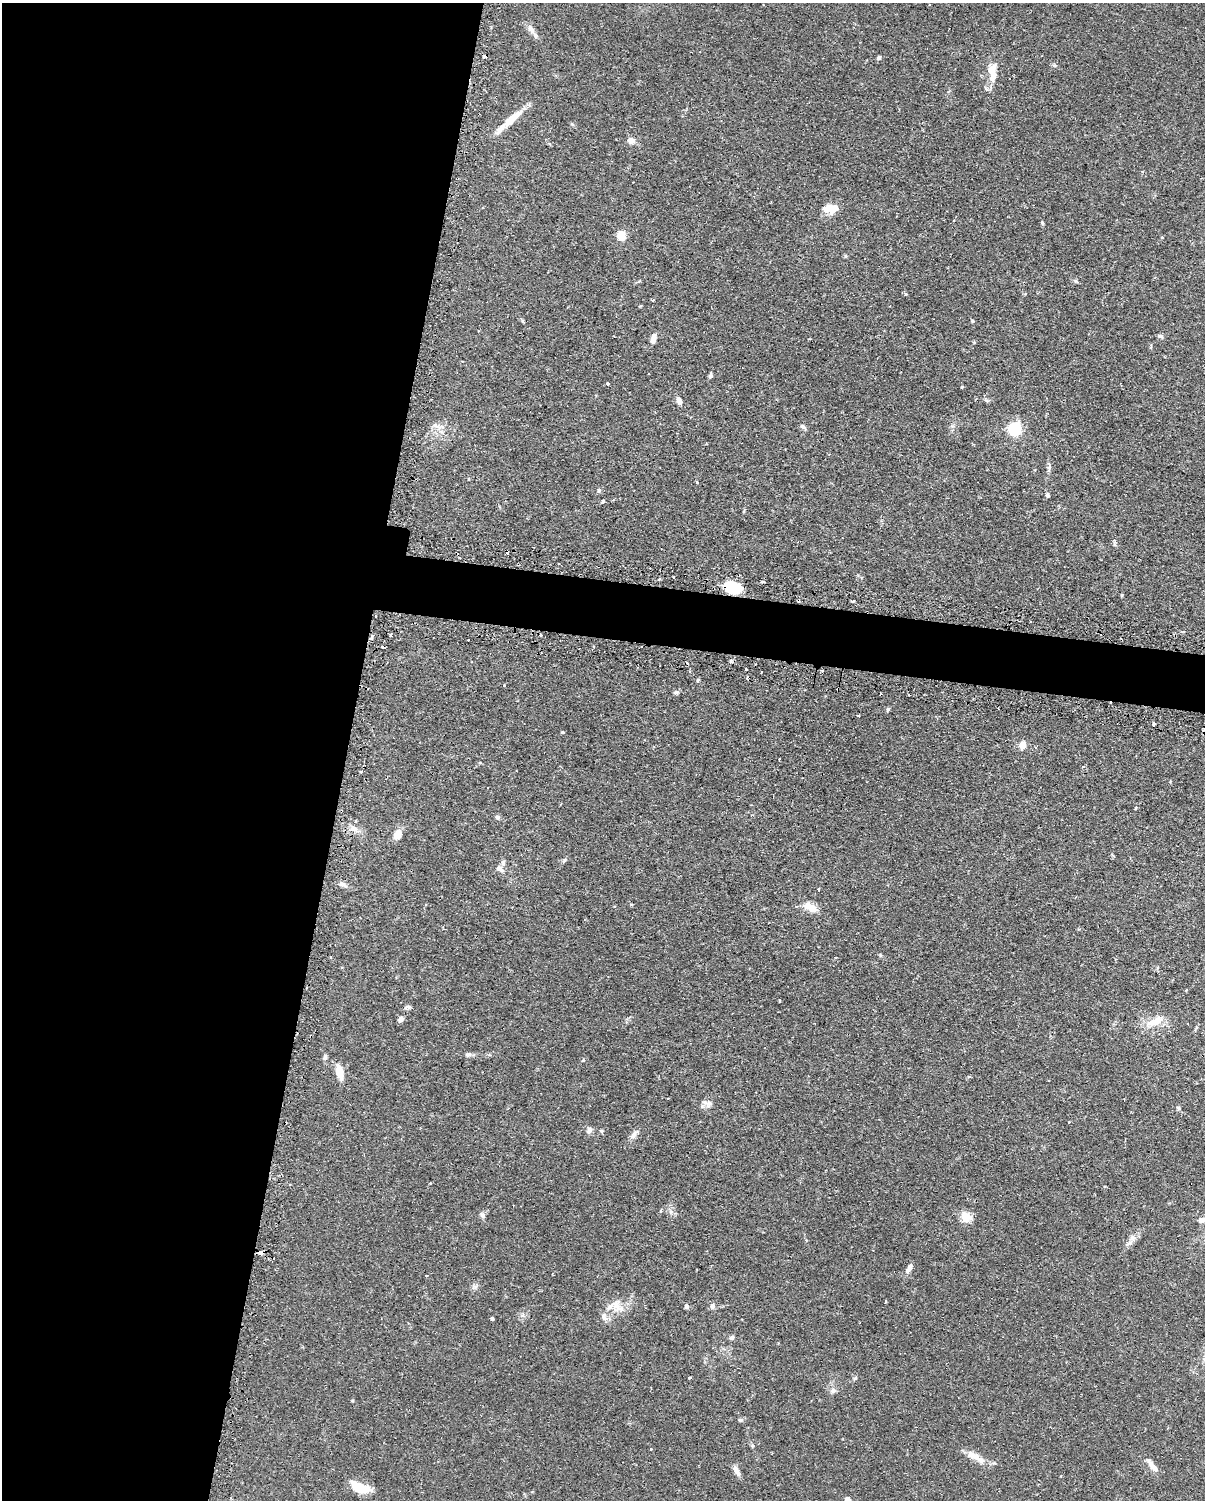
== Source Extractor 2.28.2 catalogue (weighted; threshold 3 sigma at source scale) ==
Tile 5 of 4 x 3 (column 1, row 2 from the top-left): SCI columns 29-1231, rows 1758-3255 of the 4868 x 4896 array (HDU 1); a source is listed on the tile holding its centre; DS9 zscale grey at full resolution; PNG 1207 x 1502 px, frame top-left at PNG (2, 3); no overlay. Shown black and unused: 31% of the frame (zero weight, under 2 of 3 exposures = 4% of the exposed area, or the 3 px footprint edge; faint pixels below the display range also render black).
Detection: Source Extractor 2.28.2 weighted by HDU 2 'WHT'; one run over the whole footprint, this tile lists its part. Background 0.106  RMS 0.0054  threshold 0.0244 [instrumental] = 3 sigma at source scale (4.5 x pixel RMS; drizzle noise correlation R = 1.50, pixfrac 1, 0.05/0.05 arcsec/px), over >= 5 px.
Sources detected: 106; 12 cosmic-ray / hot-pixel residue — not listed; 5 inside a brighter listed object's ellipse — not listed separately; the other 89 listed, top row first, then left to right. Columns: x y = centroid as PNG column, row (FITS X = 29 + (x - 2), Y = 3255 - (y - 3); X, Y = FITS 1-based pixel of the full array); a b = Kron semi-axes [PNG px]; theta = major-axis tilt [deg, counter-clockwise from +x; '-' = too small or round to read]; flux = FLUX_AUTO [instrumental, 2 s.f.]
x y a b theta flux
531 29 13 7 -57 3.1
879 57 5 5 - 1
992 69 12 8 64 5.6
510 120 17 9 48 5.6
631 140 10 7 -23 2.9
830 209 17 14 -23 5.7
1042 222 5 3 - 0.5
621 235 5 5 - 26
906 294 5 3 - 0.52
653 300 3 3 - 0.6
973 321 4 3 - 0.6
1160 336 7 5 -3 1
653 339 11 5 78 3.2
974 342 4 4 - 0.47
710 376 7 5 73 0.98
607 383 3 3 - 0.72
962 387 3 3 - 0.69
679 401 9 6 -73 2.2
437 426 17 5 -28 2.4
803 427 8 5 -44 1.1
1015 429 6 6 - 84
697 482 3 3 - 0.77
599 490 5 5 - 0.87
1047 495 6 5 - 0.89
603 501 3 3 - 1.9
1114 544 6 4 -88 0.85
660 579 3 3 - 0.68
763 582 4 3 - 0.68
733 587 18 12 -15 16
1122 595 5 3 - 0.45
372 637 6 4 65 1.5
468 640 3 2 - 0.66
731 661 5 4 - 1.5
746 669 3 3 - 1.4
504 685 3 2 - 0.86
838 690 2 2 - 0.6
676 692 7 4 6 0.95
858 715 3 2 - 0.68
1154 724 3 3 - 2.2
1022 745 5 5 - 10
779 759 3 2 - 0.87
1083 767 4 3 - 1.1
497 817 6 5 - 1.2
355 821 4 3 - 0.96
354 829 13 7 -27 3.3
397 834 10 7 71 5.5
564 860 6 4 70 0.73
503 863 8 5 -89 1.4
500 869 10 6 -43 2
343 884 10 5 -28 1.8
819 889 3 3 - 0.85
813 909 13 10 -37 4.1
880 955 6 3 -70 0.6
779 1001 3 2 - 0.49
408 1007 9 5 14 1.1
401 1019 6 6 - 1.7
1155 1021 26 10 26 7.8
468 1054 11 4 5 1.4
325 1057 8 5 75 1.1
339 1072 15 7 -77 7.1
969 1076 3 3 - 0.92
709 1103 7 6 - 1.6
1069 1122 3 3 - 0.72
589 1130 10 5 55 1.6
634 1135 15 5 51 2.3
661 1211 4 4 - 0.77
482 1215 7 5 -22 1.2
966 1217 14 12 -33 5.4
1201 1220 8 7 - 2
1132 1238 7 4 -73 1.4
260 1253 4 3 - 3.4
909 1268 13 5 55 2.3
886 1301 3 2 - 0.57
617 1306 22 10 -44 6.1
686 1306 6 5 - 1.3
712 1306 5 5 - 2.6
604 1317 11 7 -89 2.6
492 1318 3 3 - 0.92
731 1338 7 5 43 1.2
689 1378 3 3 - 1.1
833 1391 8 7 - 1.6
740 1420 6 5 - 0.81
752 1446 6 3 72 0.54
650 1449 3 3 - 0.75
974 1456 23 8 -31 6
1154 1468 11 7 -57 3
737 1471 13 6 -64 2.8
360 1487 22 10 -18 10
848 1500 7 5 -57 3.6
Overlapping masked pixels (flux is a lower limit): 4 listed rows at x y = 733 587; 372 637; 838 690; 260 1253
Isophote crosses this tile's border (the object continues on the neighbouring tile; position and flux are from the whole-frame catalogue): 1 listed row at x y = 848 1500
Unlisted compact peaks at least as high as the median listed source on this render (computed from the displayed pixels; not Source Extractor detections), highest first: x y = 562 732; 888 709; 1076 281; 475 1287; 845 256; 1054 65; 671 1212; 572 124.